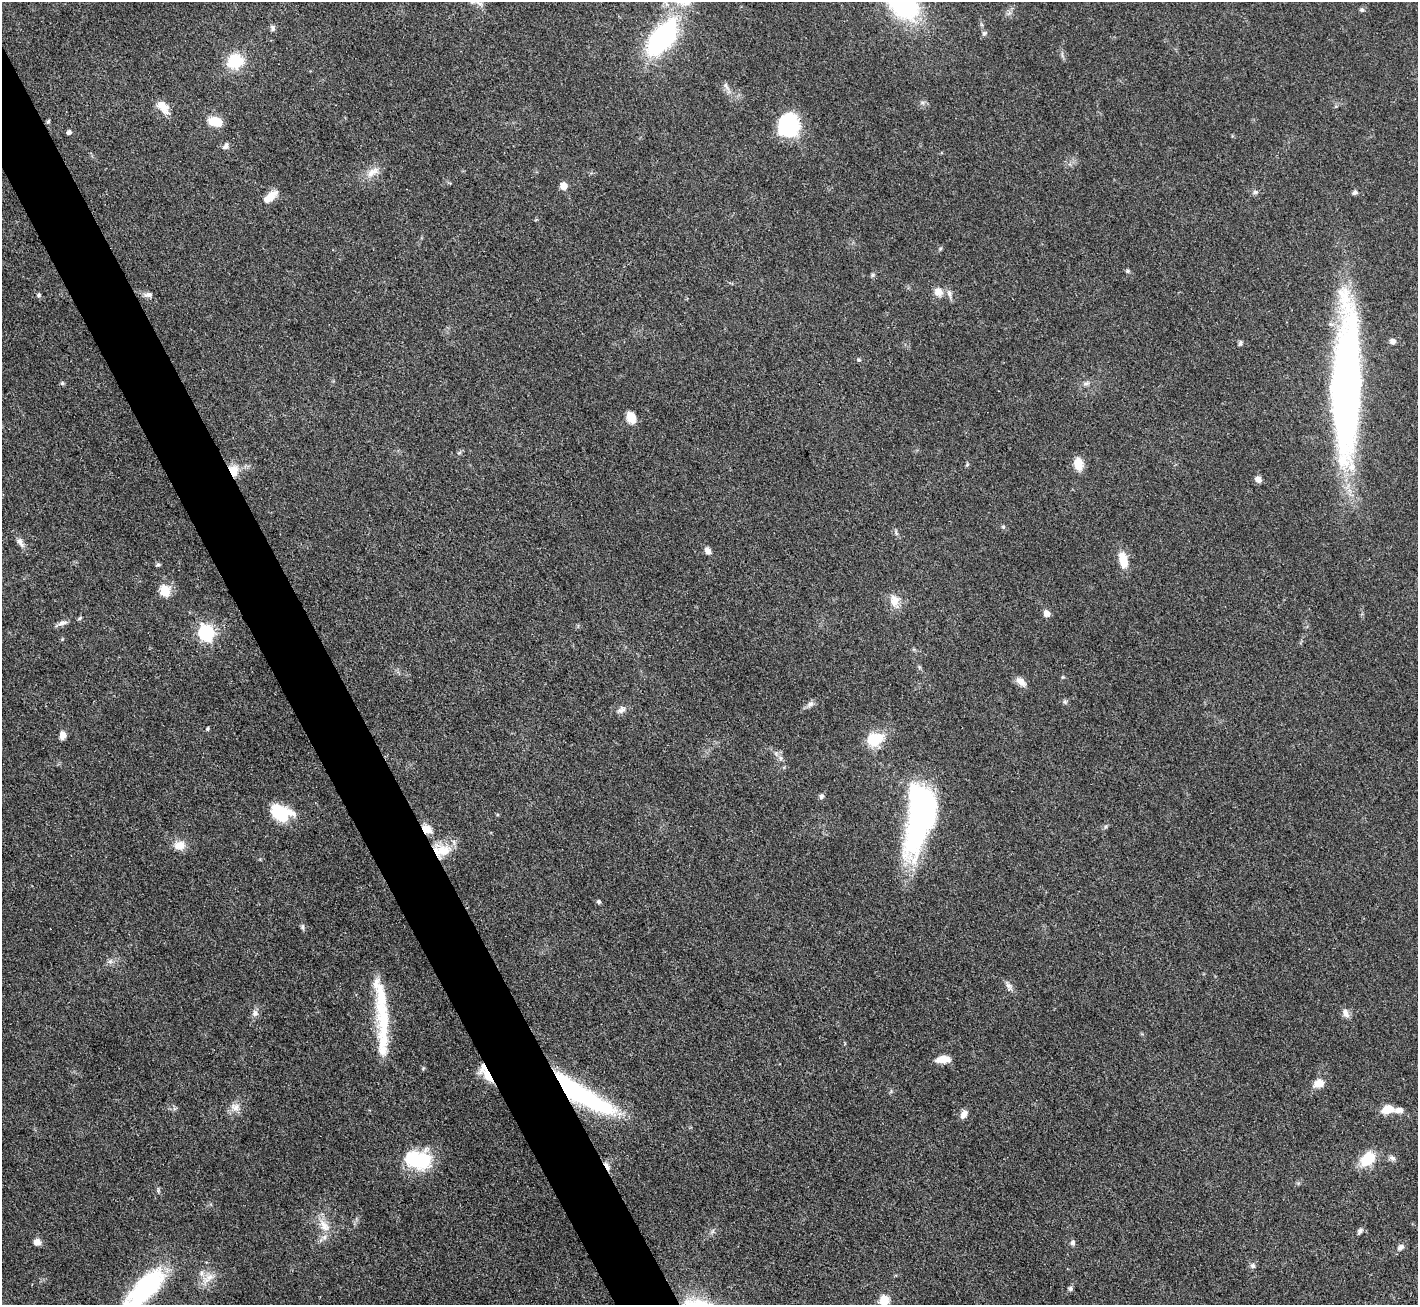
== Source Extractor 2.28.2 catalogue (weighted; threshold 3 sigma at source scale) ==
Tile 11 of 4 x 4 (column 3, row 3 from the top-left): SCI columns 2831-4246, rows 1590-2892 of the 5663 x 5651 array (HDU 1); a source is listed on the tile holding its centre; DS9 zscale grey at full resolution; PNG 1420 x 1307 px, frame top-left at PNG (2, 2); no overlay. Shown black and unused: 4% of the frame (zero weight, under 3 of 4 exposures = <1% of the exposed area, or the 3 px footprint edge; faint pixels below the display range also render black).
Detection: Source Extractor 2.28.2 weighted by HDU 2 'WHT'; one run over the whole footprint, this tile lists its part. Background 0.0509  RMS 0.0048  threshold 0.0218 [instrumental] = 3 sigma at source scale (4.5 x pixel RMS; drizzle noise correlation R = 1.50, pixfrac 1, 0.05/0.05 arcsec/px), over >= 5 px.
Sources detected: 103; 3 inside a brighter object's white glare — not listed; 5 inside a brighter listed object's ellipse — not listed separately; the other 95 listed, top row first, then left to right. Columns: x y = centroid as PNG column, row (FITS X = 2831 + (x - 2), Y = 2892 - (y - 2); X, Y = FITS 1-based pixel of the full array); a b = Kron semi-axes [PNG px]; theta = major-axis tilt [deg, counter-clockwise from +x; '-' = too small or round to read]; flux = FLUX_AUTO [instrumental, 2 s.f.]
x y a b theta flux
902 4 29 20 -45 81
1362 10 6 5 - 1.1
273 28 8 6 -68 1.5
984 33 8 6 32 1.2
662 38 46 23 52 75
235 61 16 14 25 18
726 86 15 5 -58 2
162 106 18 11 -26 6
215 121 12 8 -12 12
48 122 7 4 62 0.77
789 128 28 21 53 28
69 132 5 4 - 1.6
225 146 9 6 56 1.8
372 172 23 10 34 5.6
564 186 5 5 - 8.4
1255 192 7 5 -43 1
1355 193 6 5 - 1.3
270 196 21 9 40 5.9
940 249 6 4 59 0.7
1128 271 6 5 - 0.93
873 275 6 5 - 0.87
938 292 11 10 - 4.4
949 294 12 5 -77 2
39 295 6 6 - 0.85
148 295 12 6 2 2
1393 341 7 6 - 1.9
1240 343 8 5 83 0.98
859 360 5 4 - 0.68
62 383 5 5 - 0.72
1086 383 10 5 11 1.6
1346 386 140 24 89 300
631 418 13 10 -61 5.9
459 453 7 4 19 0.73
1078 464 15 10 -81 6.7
967 465 6 3 19 0.56
234 470 15 11 -76 6.9
1258 479 6 5 - 3.5
1003 527 6 5 - 0.75
896 533 8 5 -76 1
20 542 17 7 -55 2.7
707 551 10 7 -58 2.2
1123 560 18 9 -78 10
158 565 6 5 - 0.81
165 591 6 6 - 38
894 601 17 12 -86 6.4
1046 613 8 7 - 2.9
62 623 13 6 17 2.1
206 633 7 7 - 120
919 667 6 4 -71 0.73
1063 677 5 5 - 0.57
1021 682 15 8 -40 3.5
1065 702 6 5 - 0.94
810 704 11 7 33 2
621 710 12 8 31 2.4
207 729 5 4 - 0.71
62 735 8 6 87 3.5
874 739 7 6 - 37
781 758 6 6 - 1.3
821 796 7 6 - 1.2
923 803 44 26 -72 88
280 813 20 14 -22 25
1106 827 7 4 70 0.91
427 829 14 9 -30 5.5
179 845 14 11 -1 5.7
442 850 24 18 -1 13
599 902 6 5 - 0.89
303 927 8 5 -76 1.1
110 961 8 6 43 1.5
1009 986 13 7 -62 2.2
255 1013 9 8 - 2.1
1346 1013 13 7 -68 2.9
384 1021 58 16 87 25
943 1059 15 7 5 6.8
488 1076 19 8 -55 7.9
1319 1083 13 10 27 5.3
582 1095 76 17 -31 85
235 1107 14 10 -3 4
1387 1109 12 8 16 8.2
1399 1110 13 7 2 2.7
964 1114 10 7 63 3.1
1392 1158 9 7 -36 1.7
1367 1159 15 11 48 17
417 1160 28 19 -7 34
607 1166 14 5 -56 2.4
324 1225 22 12 -55 7.3
713 1231 7 4 71 0.98
1360 1231 9 6 54 1.4
37 1242 7 7 - 3.2
1073 1243 6 6 - 1.5
1400 1247 10 7 44 2
1253 1266 7 6 - 1.3
208 1278 23 10 39 6.1
145 1284 62 17 51 58
1070 1289 7 6 - 1
884 1300 6 5 - 27
Overlapping masked pixels (flux is a lower limit): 7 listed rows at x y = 234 470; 427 829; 442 850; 488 1076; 582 1095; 607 1166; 145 1284
Isophote crosses this tile's border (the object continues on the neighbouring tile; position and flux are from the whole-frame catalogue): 3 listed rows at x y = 902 4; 145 1284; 884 1300